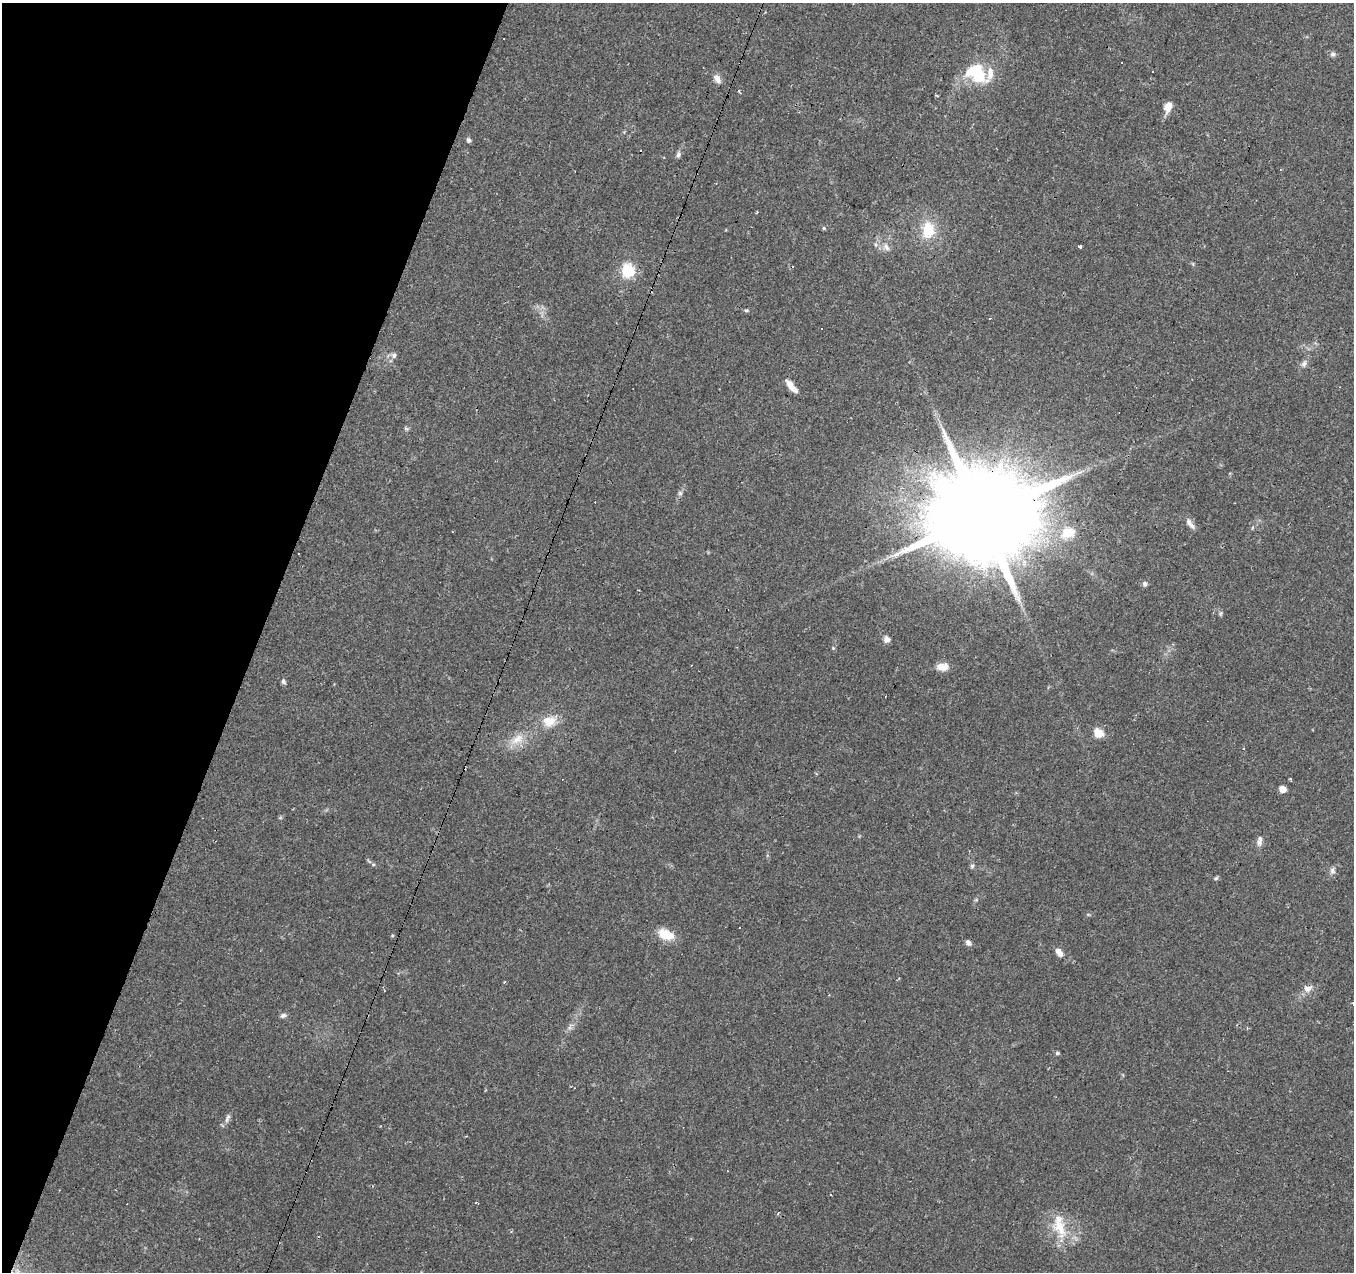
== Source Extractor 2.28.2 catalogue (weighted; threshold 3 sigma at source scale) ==
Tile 9 of 4 x 4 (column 1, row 3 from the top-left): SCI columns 1-1352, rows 1482-2751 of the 5415 x 5566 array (HDU 1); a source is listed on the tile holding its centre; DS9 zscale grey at full resolution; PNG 1356 x 1274 px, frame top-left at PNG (2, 3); no overlay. Shown black and unused: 19% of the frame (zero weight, under 2 of 3 exposures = <1% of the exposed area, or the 3 px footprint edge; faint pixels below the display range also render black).
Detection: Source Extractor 2.28.2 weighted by HDU 2 'WHT'; one run over the whole footprint, this tile lists its part. Background 0.0886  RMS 0.0067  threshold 0.0302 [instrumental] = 3 sigma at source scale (4.5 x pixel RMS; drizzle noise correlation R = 1.50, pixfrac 1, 0.0396/0.0396 arcsec/px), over >= 5 px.
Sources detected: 71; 1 inside a brighter object's white glare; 14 cosmic-ray / hot-pixel residue — not listed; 3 inside a brighter listed object's ellipse — not listed separately; the other 53 listed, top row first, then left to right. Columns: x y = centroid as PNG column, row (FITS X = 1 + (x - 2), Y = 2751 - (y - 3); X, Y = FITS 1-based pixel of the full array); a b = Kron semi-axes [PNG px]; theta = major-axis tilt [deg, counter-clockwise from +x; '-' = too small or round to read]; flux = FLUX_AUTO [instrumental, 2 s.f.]
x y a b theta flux
1333 54 8 7 - 1.9
1152 71 2 2 - 0.58
978 74 23 21 -86 25
717 79 13 7 -66 4
937 96 5 3 - 0.67
1168 107 13 8 70 6.6
468 140 6 5 - 1.6
678 154 10 5 78 1.8
824 228 4 4 - 0.95
928 230 22 16 84 20
1080 247 4 3 - 1.5
887 248 11 6 -23 3.2
1193 264 6 4 -72 0.82
628 271 6 6 - 92
746 310 6 4 2 0.97
394 355 9 6 79 1.9
1304 364 10 7 64 2.8
791 386 17 6 -50 6.9
406 429 7 4 -2 1.1
680 493 6 6 - 1.5
982 515 32 23 63 21000
1189 522 14 7 -65 3.8
1252 528 6 3 72 0.71
1066 532 21 15 64 14
299 553 3 3 - 1
1145 584 6 5 - 2.3
1221 613 8 3 71 0.98
887 639 5 5 - 5.2
833 648 4 4 - 0.77
942 667 12 8 0 7.9
283 681 7 6 - 1.6
549 721 18 14 14 12
1098 733 13 11 -33 7.5
517 739 22 13 29 12
1283 789 5 5 - 8.3
1259 841 15 6 84 3.2
373 865 5 3 - 0.69
972 866 6 5 - 1.3
1332 871 9 7 80 2.6
1216 878 7 4 19 1.1
976 900 6 4 43 0.99
1088 914 6 3 -19 0.74
666 934 17 10 -25 15
392 935 5 4 - 0.75
968 942 9 6 -49 2.4
1059 952 11 6 -56 4.5
1308 988 13 9 19 4.7
1353 1003 2 2 - 0.87
283 1015 8 6 17 2
570 1026 13 5 56 2.8
1057 1053 4 4 - 1.4
227 1118 15 6 70 2.7
1060 1227 34 19 -67 23
Overlapping masked pixels (flux is a lower limit): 1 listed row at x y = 982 515
Isophote crosses this tile's border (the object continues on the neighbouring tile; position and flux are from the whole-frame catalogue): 1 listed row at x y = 1353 1003